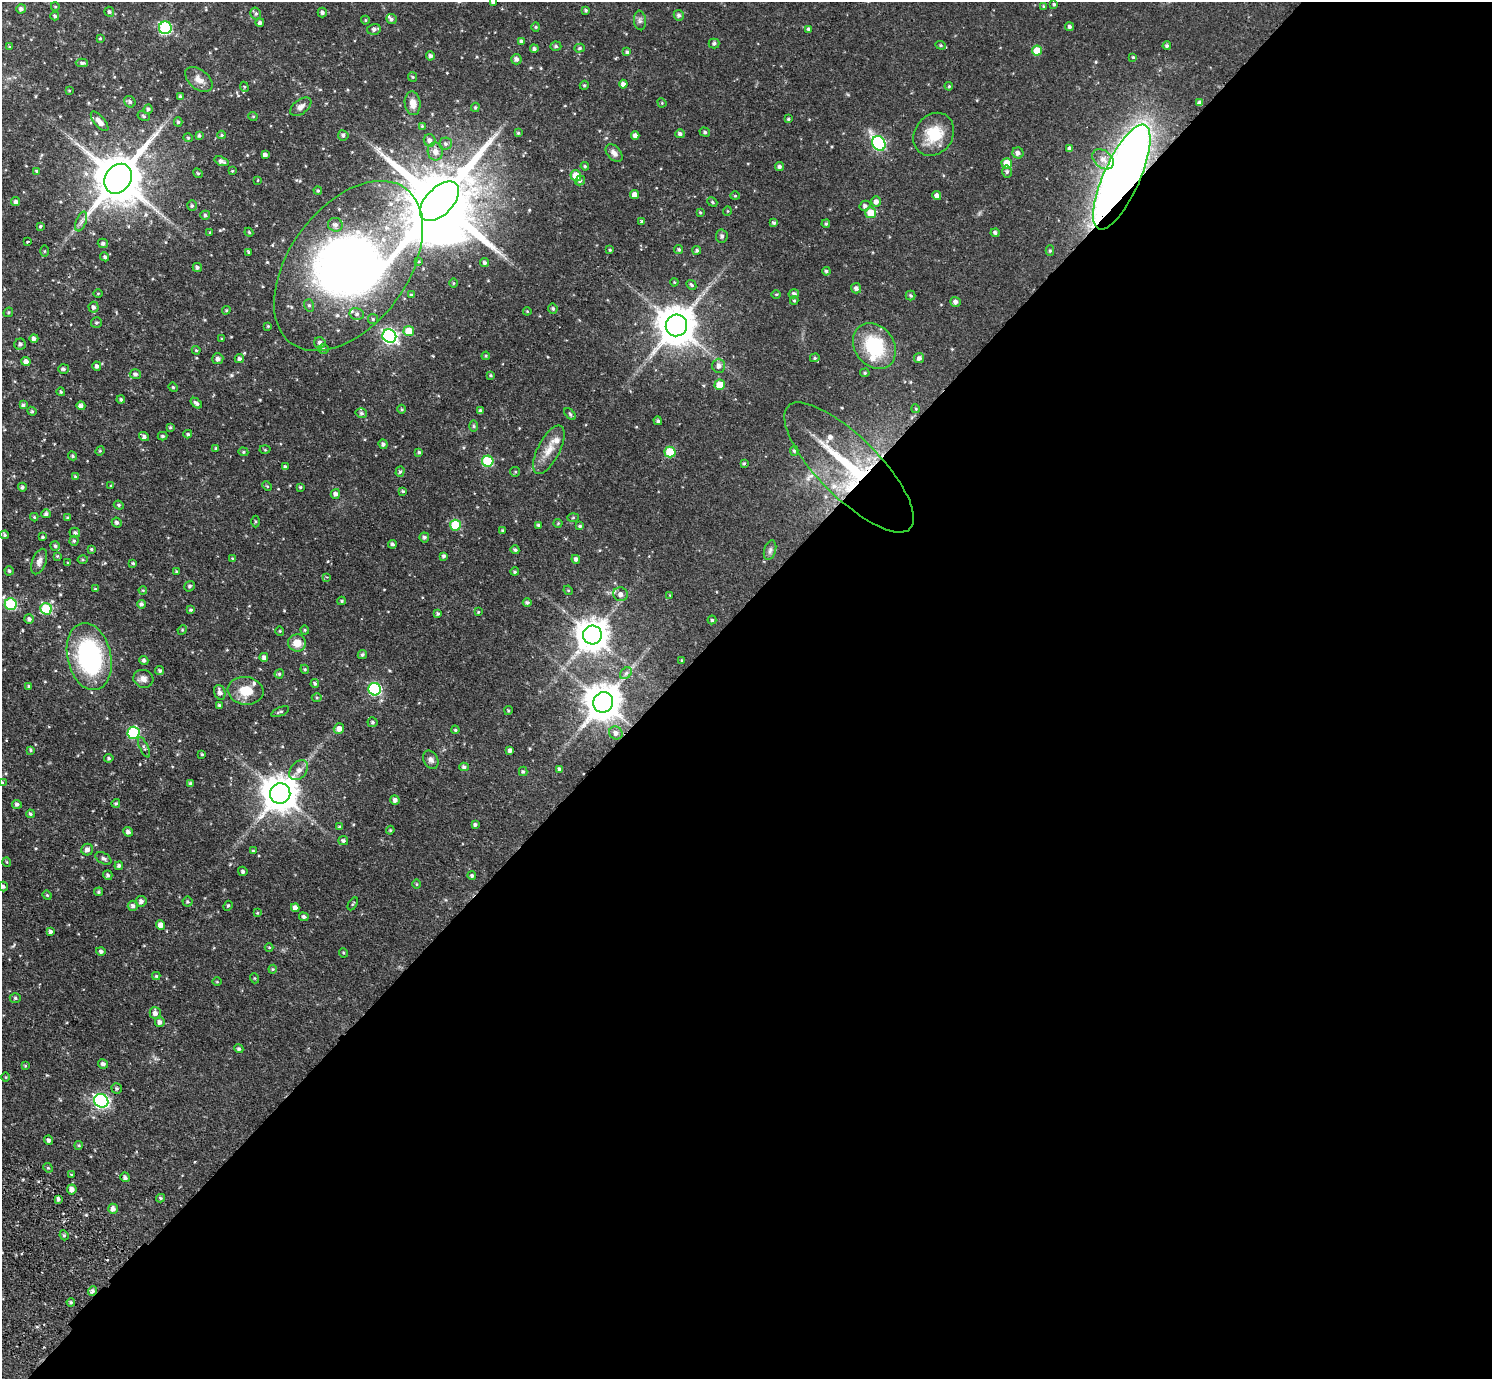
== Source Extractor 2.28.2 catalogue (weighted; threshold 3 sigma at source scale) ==
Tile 12 of 4 x 4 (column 4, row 3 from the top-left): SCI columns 4510-5999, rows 1722-3098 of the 6039 x 6055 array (HDU 1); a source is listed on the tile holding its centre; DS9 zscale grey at full resolution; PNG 1494 x 1381 px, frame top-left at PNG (2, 2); each listed source drawn as its Kron ellipse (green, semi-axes under 4 px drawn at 4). Shown black and unused: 56% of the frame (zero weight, under 2 of 3 exposures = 3% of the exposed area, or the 3 px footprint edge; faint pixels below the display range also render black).
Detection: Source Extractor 2.28.2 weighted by HDU 2 'WHT'; one run over the whole footprint, this tile lists its part. Background 0.124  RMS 0.008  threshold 0.036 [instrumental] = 3 sigma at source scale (4.5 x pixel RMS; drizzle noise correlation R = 1.50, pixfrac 1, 0.05/0.05 arcsec/px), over >= 5 px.
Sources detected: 370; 1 inside a brighter object's white glare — neither listed nor drawn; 7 inside a brighter listed object's ellipse — not listed separately; the other 362 listed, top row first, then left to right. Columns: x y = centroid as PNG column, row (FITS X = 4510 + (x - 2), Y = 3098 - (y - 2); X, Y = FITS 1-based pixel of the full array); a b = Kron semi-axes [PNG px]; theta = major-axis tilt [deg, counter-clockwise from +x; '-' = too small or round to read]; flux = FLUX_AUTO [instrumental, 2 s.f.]
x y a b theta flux
493 2 4 4 - 2
1054 4 4 4 - 1.1
55 6 4 3 - 0.59
1044 6 4 3 - 0.89
21 9 5 4 - 2.2
586 10 3 3 - 1.1
109 12 5 5 - 1.8
256 13 6 5 - 1.5
322 13 5 4 - 1.7
679 15 5 5 - 2
55 16 4 3 - 1.1
391 19 5 5 - 1.6
365 20 4 4 - 0.82
640 20 10 6 -83 2.2
260 23 4 4 - 2
536 27 4 4 - 0.85
1069 27 4 4 - 1.6
165 28 6 6 - 80
374 29 7 5 13 2.3
809 30 4 4 - 2.1
100 38 3 3 - 0.73
522 42 4 4 - 2.2
714 43 5 5 - 1.6
941 45 5 4 - 0.92
556 46 5 4 - 1.4
1167 46 4 4 - 1.5
10 47 4 3 - 0.92
580 48 5 4 - 1.3
534 49 4 4 - 1.7
1037 51 5 5 - 14
627 52 4 3 - 1.3
430 56 4 4 - 2.3
1133 57 3 3 - 0.84
516 59 5 5 - 2.3
82 63 6 4 1 1.6
413 77 5 4 - 1
199 79 16 9 -39 6.6
623 84 4 4 - 2.7
584 85 5 4 - 0.9
949 86 4 3 - 0.82
244 87 5 4 - 0.9
69 90 4 2 - 0.54
180 96 4 4 - 0.93
130 102 6 5 - 1.9
413 103 12 8 -83 6.4
662 103 5 4 - 0.77
1200 103 4 4 - 2.3
301 107 12 7 38 3.7
475 107 5 4 - 0.85
148 109 5 4 - 1.6
144 116 6 4 -28 1.3
253 116 5 3 - 0.69
788 119 3 3 - 0.95
100 121 12 5 -49 5.6
178 122 4 4 - 1.1
422 126 3 3 - 0.82
705 132 5 4 - 1.4
518 133 4 4 - 1.1
680 134 5 4 - 1.9
934 134 23 19 54 24
222 135 4 4 - 0.97
343 135 5 5 - 1.7
635 135 4 4 - 2.7
199 136 4 3 - 1.2
188 138 4 4 - 0.8
430 140 6 5 - 2.9
879 143 8 6 -55 110
446 144 6 6 - 1.8
1070 149 4 4 - 2.4
435 151 9 7 -84 4.8
614 153 10 6 -49 3.8
1018 153 6 5 - 2.9
265 155 4 4 - 2.8
1103 159 12 8 -41 5.8
222 161 7 4 -19 2.9
1007 163 5 5 - 13
585 166 4 4 - 0.99
779 166 4 4 - 1.6
36 171 4 3 - 0.77
232 171 3 3 - 0.69
1007 172 6 4 87 1.4
198 173 5 4 - 1
576 176 5 5 - 15
1122 177 57 18 66 930
118 179 16 13 55 4100
258 180 3 2 - 0.5
580 181 5 4 - 1.5
318 191 4 3 - 0.9
634 195 4 4 - 5
735 196 4 4 - 0.77
937 196 4 4 - 2.9
440 201 24 13 45 9400
16 202 4 4 - 2.2
712 202 5 3 - 0.92
876 202 5 5 - 3.1
192 206 5 5 - 1.4
865 206 5 5 - 1.9
727 211 5 3 - 0.6
700 212 3 3 - 0.85
871 213 5 5 - 14
205 215 5 4 - 1.4
642 221 3 3 - 1.3
81 222 10 5 69 2.6
774 223 4 3 - 1.4
826 224 4 3 - 1
335 225 7 7 - 3.2
40 226 3 2 - 0.91
210 232 4 3 - 0.64
249 232 4 4 - 0.87
995 233 4 4 - 1.7
722 236 6 6 - 1.9
28 241 3 3 - 1.2
103 243 5 4 - 2.1
679 249 4 4 - 1.3
610 250 4 3 - 0.81
697 250 4 4 - 1.4
45 251 5 4 - 0.84
1050 251 5 4 - 0.98
249 252 3 3 - 1.2
105 257 4 4 - 1.3
419 261 3 3 - 1
484 263 4 4 - 1.6
349 266 96 59 54 560
197 267 4 4 - 1.8
826 271 4 4 - 1.2
674 282 4 3 - 0.62
453 283 4 3 - 0.65
691 285 5 3 - 1.1
856 288 5 5 - 2.2
98 293 5 3 - 0.66
776 294 5 3 - 0.69
794 294 5 4 - 1.9
411 295 3 3 - 1
911 295 5 5 - 1.2
794 300 4 4 - 0.9
955 302 5 5 - 2.6
309 305 6 5 - 1.6
94 307 5 5 - 2.2
553 308 5 4 - 1.4
226 310 4 4 - 0.91
527 311 4 4 - 0.71
8 312 5 4 - 0.97
357 314 7 5 -13 2.4
373 319 5 5 - 1.1
96 322 5 5 - 1.3
676 325 11 10 - 2200
268 326 3 3 - 0.79
409 331 5 5 - 16
389 336 7 6 - 200
34 338 4 4 - 2.6
222 339 3 3 - 0.85
320 343 6 5 - 2.1
20 344 5 5 - 1.9
874 346 24 19 -53 45
323 349 5 4 - 1.5
196 350 4 4 - 0.8
486 356 4 4 - 0.76
815 358 5 4 - 0.91
919 358 5 5 - 2.3
218 359 5 5 - 2.9
239 359 4 4 - 1.8
26 361 5 4 - 3.4
97 366 5 4 - 2
719 366 7 6 - 3.4
63 369 5 5 - 1.8
865 373 5 4 - 1
135 374 5 5 - 1.9
490 375 3 3 - 0.82
720 385 5 5 - 14
173 387 5 4 - 0.98
61 392 4 4 - 1.1
121 400 4 4 - 1.4
196 403 6 4 -41 2
23 405 4 4 - 1.5
81 406 4 4 - 2.4
402 409 4 3 - 0.76
916 409 4 3 - 0.73
32 411 5 4 - 0.98
480 411 4 3 - 2
361 413 6 4 -15 1.5
570 414 7 4 -46 1.1
658 421 4 4 - 1.4
474 426 5 4 - 0.93
170 427 4 3 - 0.99
188 434 4 3 - 1.1
144 436 5 4 - 1.9
162 436 5 4 - 1.3
383 444 5 4 - 1.8
216 448 4 2 - 0.56
265 450 5 3 - 0.77
549 450 26 11 63 11
100 451 5 4 - 0.84
794 451 5 4 - 1.2
243 452 5 4 - 1
419 452 4 4 - 1.2
670 452 5 5 - 30
72 456 5 4 - 1.1
488 461 5 5 - 48
744 463 4 4 - 0.95
285 467 4 3 - 1.3
849 467 86 30 -45 87
400 472 5 4 - 1.3
515 472 5 4 - 0.95
75 476 4 3 - 0.83
111 486 3 2 - 0.6
267 486 5 3 - 0.89
22 487 4 4 - 1.5
300 487 3 3 - 0.92
403 491 4 3 - 1
335 494 5 4 - 2.4
119 505 5 4 - 1.1
46 514 5 4 - 1.8
34 517 4 4 - 0.86
67 518 4 3 - 0.92
573 518 6 4 2 0.91
255 521 6 3 -90 0.9
117 522 5 4 - 1.9
558 523 4 4 - 0.78
455 525 5 5 - 34
538 525 4 3 - 1.2
580 526 4 3 - 1.1
503 531 4 4 - 1.1
75 533 5 5 - 1.5
4 535 4 4 - 1.2
43 537 4 3 - 0.93
424 537 5 5 - 1.6
74 541 5 4 - 1.2
392 544 4 3 - 1.5
55 546 5 4 - 1.3
91 549 4 3 - 0.98
515 550 4 3 - 1.4
770 550 10 6 74 2.3
57 556 4 4 - 0.77
444 556 4 3 - 1.5
233 559 4 3 - 1.3
576 559 4 4 - 2.1
83 560 5 3 - 0.86
39 561 13 7 70 3.8
68 563 3 3 - 0.68
133 563 4 3 - 0.88
9 571 4 4 - 1.2
176 571 4 3 - 0.78
515 572 4 4 - 1.1
327 577 4 3 - 0.76
189 586 6 5 - 1.3
95 589 4 3 - 0.93
143 590 4 3 - 0.64
568 590 5 4 - 0.72
621 594 7 7 - 3.7
670 595 3 3 - 0.55
342 601 4 3 - 1.1
527 602 4 4 - 1.5
11 604 6 6 - 59
141 604 4 4 - 1.5
46 609 6 5 - 46
191 610 4 4 - 1.2
478 612 3 3 - 0.68
438 614 4 3 - 1.3
29 619 5 4 - 2.1
712 620 4 4 - 1.2
182 630 5 4 - 0.8
305 630 4 4 - 0.92
280 631 4 4 - 0.79
592 635 9 9 - 1400
297 643 9 8 - 8.8
362 655 5 4 - 1.4
89 656 34 21 -77 110
264 657 4 4 - 2.2
144 660 4 4 - 1.6
682 660 3 3 - 0.56
305 669 4 4 - 0.92
160 671 4 4 - 1.5
626 673 6 5 - 1.8
279 674 4 4 - 1.2
143 679 10 8 -24 4.2
315 684 4 3 - 1.1
29 687 3 3 - 1.3
375 689 6 6 - 96
246 691 18 13 -8 15
220 692 8 5 -72 3.3
317 698 5 3 - 0.82
603 702 10 10 - 1900
219 705 4 3 - 1
508 711 4 3 - 0.92
280 712 10 3 22 1.3
372 722 5 5 - 1.3
339 729 5 5 - 4.6
455 730 4 3 - 0.84
134 733 6 6 - 64
616 733 7 6 - 2.9
144 747 11 4 -65 1.6
31 750 4 4 - 0.99
510 750 4 4 - 2.2
202 754 4 3 - 0.89
109 758 5 4 - 1.3
431 760 10 7 -62 2.8
464 767 4 4 - 1.6
559 769 4 4 - 1.5
299 770 11 8 49 4.7
523 771 5 4 - 1.2
2 782 3 3 - 0.74
190 783 4 3 - 1.1
280 793 10 10 - 1800
395 800 5 4 - 2.5
116 803 4 4 - 1.3
17 804 5 4 - 1.8
30 814 4 4 - 1.3
475 825 4 4 - 1.5
339 827 4 3 - 1.2
390 830 4 4 - 0.78
128 832 5 4 - 2.5
343 841 5 4 - 1.6
87 850 6 5 - 2.9
253 851 4 4 - 0.89
103 858 9 5 -28 2
7 862 5 3 - 0.64
119 866 4 4 - 1.4
243 871 5 4 - 1.6
108 875 5 4 - 1.6
472 876 4 4 - 1.3
416 884 5 3 - 0.73
3 886 5 4 - 1.4
99 892 4 4 - 1.1
47 895 5 4 - 0.82
141 901 5 5 - 2.6
187 902 5 5 - 1.2
353 904 7 3 60 0.75
133 906 5 5 - 2.2
228 906 5 4 - 0.95
295 908 4 4 - 2.9
257 913 4 3 - 0.74
304 917 5 4 - 1.7
160 925 5 4 - 4.5
51 931 4 4 - 1.8
269 947 4 3 - 0.62
101 951 5 4 - 1.8
343 953 5 3 - 0.79
273 969 4 4 - 0.77
156 976 4 4 - 0.85
254 978 5 3 - 0.66
217 982 5 3 - 0.68
15 998 5 5 - 1.2
155 1013 6 5 - 3.6
160 1022 5 4 - 2.8
239 1049 5 4 - 1.4
103 1064 5 4 - 2.3
25 1066 4 3 - 0.82
6 1077 4 3 - 0.64
117 1088 5 5 - 1.3
101 1101 7 6 - 160
48 1140 4 4 - 1.7
79 1145 4 3 - 0.72
48 1168 5 4 - 0.8
71 1175 3 3 - 0.69
125 1177 5 4 - 1.8
72 1189 5 4 - 3.5
160 1198 4 4 - 1
58 1199 4 3 - 1.6
113 1209 5 5 - 3.4
64 1235 5 4 - 1.3
92 1291 5 4 - 1.8
71 1302 4 4 - 0.98
Overlapping masked pixels (flux is a lower limit): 4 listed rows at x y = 1122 177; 349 266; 849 467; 92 1291
Isophote crosses this tile's border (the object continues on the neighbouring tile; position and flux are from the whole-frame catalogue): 2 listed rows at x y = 493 2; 2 782